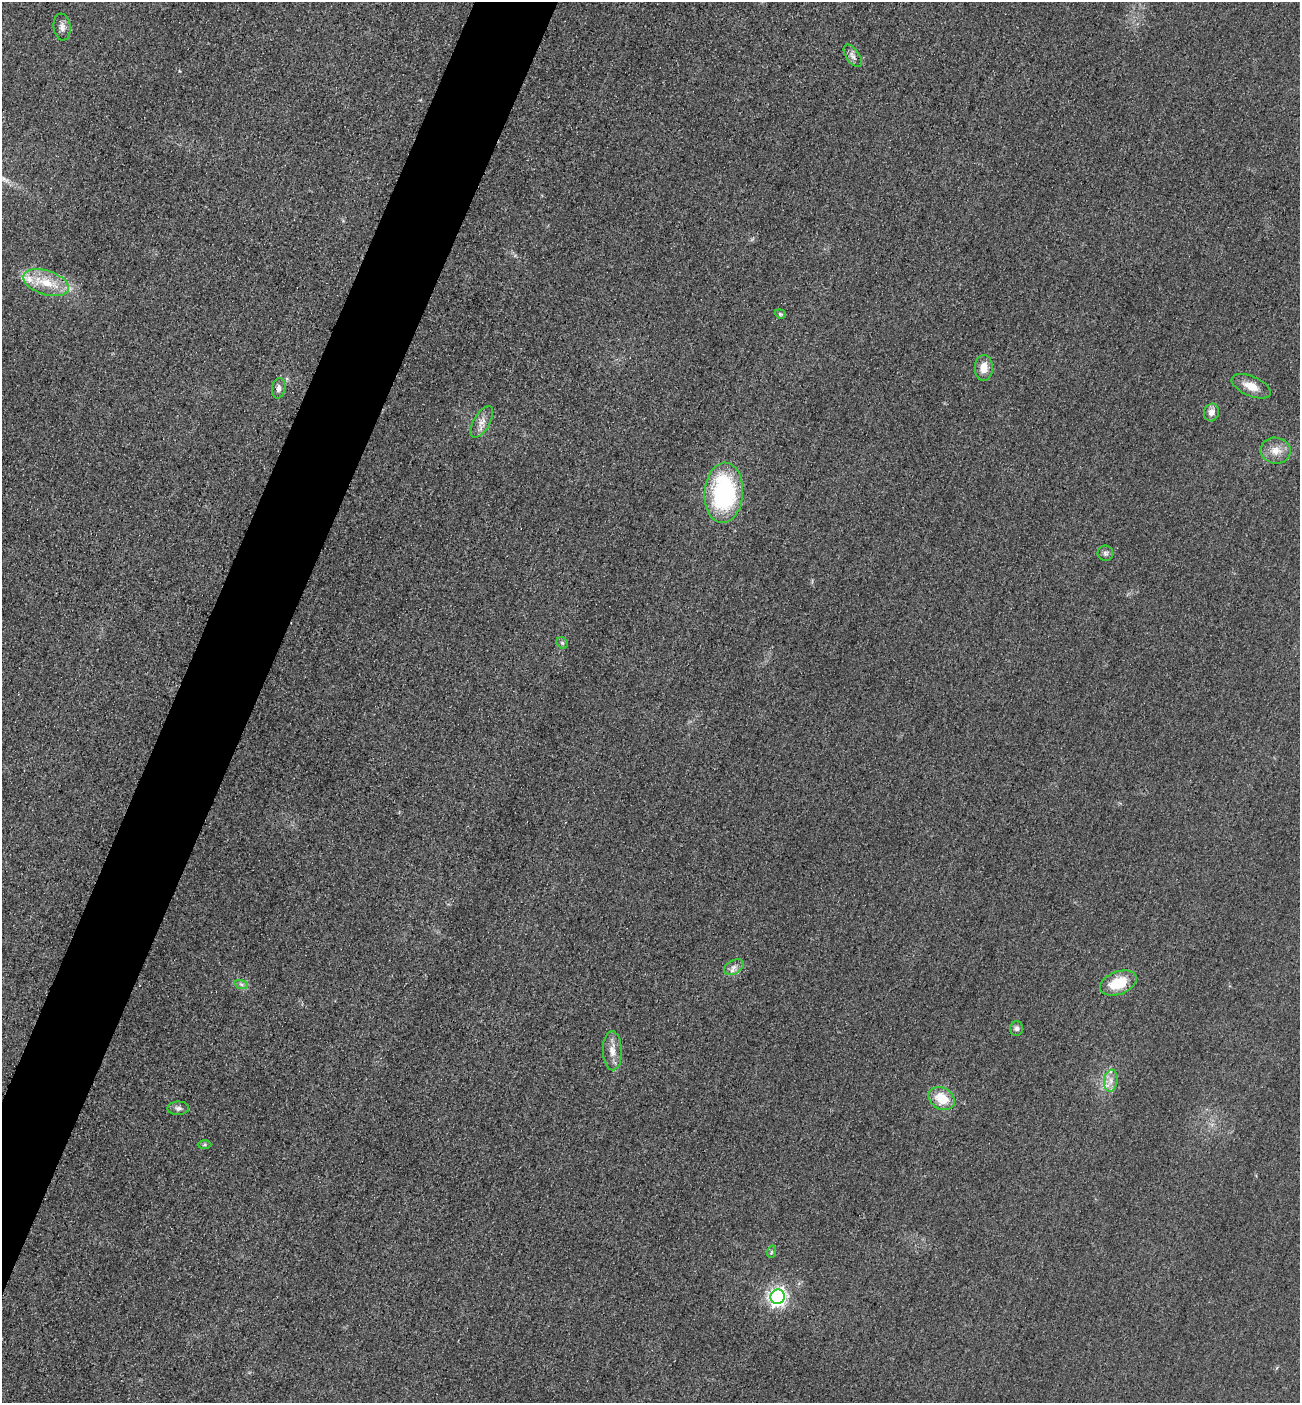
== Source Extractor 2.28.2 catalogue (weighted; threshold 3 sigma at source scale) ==
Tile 7 of 4 x 4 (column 3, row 2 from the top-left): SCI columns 2901-4198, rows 2828-4228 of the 5667 x 5654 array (HDU 1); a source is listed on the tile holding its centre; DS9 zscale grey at full resolution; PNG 1302 x 1405 px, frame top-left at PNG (2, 2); each listed source drawn as its Kron ellipse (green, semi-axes under 4 px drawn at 4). Shown black and unused: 5% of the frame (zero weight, under 3 of 4 exposures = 3% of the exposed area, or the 3 px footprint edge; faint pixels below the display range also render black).
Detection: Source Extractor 2.28.2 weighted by HDU 2 'WHT'; one run over the whole footprint, this tile lists its part. Background 0.0571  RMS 0.017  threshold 0.0754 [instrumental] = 3 sigma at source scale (4.5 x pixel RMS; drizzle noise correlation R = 1.50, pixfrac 1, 0.05/0.05 arcsec/px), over >= 5 px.
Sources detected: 25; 1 inside a brighter listed object's ellipse — not listed separately; the other 24 listed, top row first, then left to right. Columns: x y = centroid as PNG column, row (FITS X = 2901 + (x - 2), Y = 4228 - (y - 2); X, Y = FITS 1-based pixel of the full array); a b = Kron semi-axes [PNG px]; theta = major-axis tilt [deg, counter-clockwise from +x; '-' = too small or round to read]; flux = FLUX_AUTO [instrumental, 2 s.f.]
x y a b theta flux
62 27 13 8 -83 9.4
853 56 13 6 -55 7.5
46 283 24 12 -18 41
780 314 6 4 -21 2.1
984 368 13 9 90 19
1251 386 21 10 -23 23
279 388 10 6 80 8.1
1211 412 9 7 76 11
482 422 17 8 59 13
1276 451 15 13 -9 20
724 493 30 19 86 210
1105 553 8 7 - 4.8
562 643 6 5 - 3.1
734 967 11 7 30 8.6
1118 983 19 11 20 53
241 984 7 4 -19 3.8
1017 1028 7 6 - 5
612 1051 20 9 -88 17
1111 1081 11 7 82 11
942 1098 14 10 -31 41
178 1108 11 6 1 5.8
205 1145 7 4 0 2.5
771 1252 6 3 71 2.2
778 1297 7 7 - 700